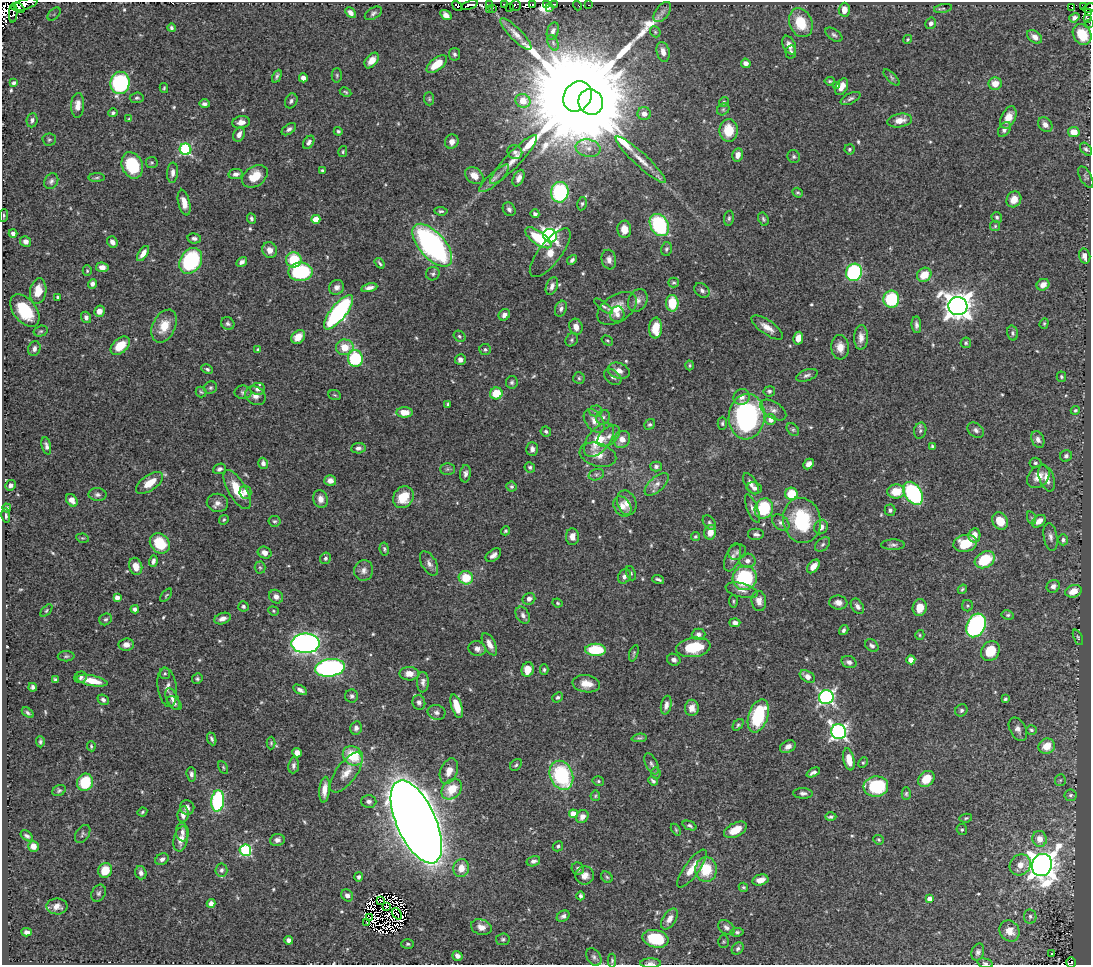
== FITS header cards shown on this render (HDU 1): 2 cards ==
NAXIS1  =                 1089
NAXIS2  =                  963

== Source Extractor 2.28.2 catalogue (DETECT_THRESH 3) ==
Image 1089 x 963 px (HDU 1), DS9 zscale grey, 1 PNG px = 1 image px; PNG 1093 x 967 px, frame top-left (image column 1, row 963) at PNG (2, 2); each listed source drawn as its Kron ellipse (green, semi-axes under 4 px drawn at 4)
Background 0.53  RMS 0.014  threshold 0.043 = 3 sigma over >= 5 px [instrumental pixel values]
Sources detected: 605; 19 with non-positive FLUX_AUTO (blend fragments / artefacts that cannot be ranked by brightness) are neither listed nor drawn; of the other 586, the 500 brightest by FLUX_AUTO listed and drawn (86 fainter detections omitted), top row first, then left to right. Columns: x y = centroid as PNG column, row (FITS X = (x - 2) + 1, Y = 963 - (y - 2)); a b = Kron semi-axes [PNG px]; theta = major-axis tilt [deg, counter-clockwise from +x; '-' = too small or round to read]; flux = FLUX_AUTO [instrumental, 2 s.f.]
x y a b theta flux
24 4 14 5 16 46
490 4 3 2 - 15
505 4 2 2 - 3.5
533 4 3 2 - 5.2
546 4 3 3 - 16
554 4 2 2 - 13
470 5 9 3 18 48
515 5 5 5 - 6.5
589 5 3 2 - 5.9
457 6 5 3 - 71
578 6 5 2 - 2.7
1084 6 2 2 - 6
549 7 3 2 - 26
19 8 6 3 -37 71
493 8 2 2 - 2.5
509 8 3 2 - 15
943 8 9 4 10 2.1
1072 8 3 2 - 2.4
1089 8 6 2 27 7.1
489 10 2 2 - 4.4
844 10 7 5 88 8.8
662 12 11 6 53 3.6
13 13 10 4 87 17
351 13 6 4 -47 3.8
373 13 9 5 31 2.6
1088 13 4 2 - 7.6
54 14 8 5 45 2.5
446 15 6 4 -33 5.1
1074 18 5 4 - 3.1
1087 18 4 3 - 12
801 23 15 11 -68 27
931 23 6 5 - 3.9
1089 23 2 2 - 1.4
171 28 4 4 - 2
553 31 9 5 70 3.1
655 32 6 5 - 1.5
516 34 21 6 -45 7.2
834 35 9 5 -36 2.6
1082 35 11 8 -58 27
1035 37 8 5 -36 5.4
908 39 4 4 - 1.3
553 43 8 5 -66 2.4
789 45 10 6 -65 6.8
663 52 10 6 -76 6.8
791 52 6 5 - 2.2
455 54 6 5 - 2.3
372 61 9 5 51 8.5
746 63 5 4 - 4.6
437 64 12 6 37 19
337 75 7 5 -88 1.5
277 76 7 3 63 2
892 77 10 4 -46 2.1
303 78 4 4 - 4.9
830 81 5 3 - 1.5
14 83 4 3 - 2.1
120 83 11 9 83 130
995 84 6 6 - 11
837 85 4 4 - 1.5
842 87 9 5 62 8.5
164 88 5 3 - 1.3
346 92 6 3 -27 1.3
578 96 16 13 55 52000
137 98 7 5 4 1.9
850 98 11 5 27 2.6
429 99 6 5 - 1.6
291 101 8 6 63 3
523 101 7 7 - 16
591 102 13 12 - 5400
724 102 5 4 - 1.7
204 104 5 3 - 2.6
78 105 12 6 87 8.1
723 109 7 5 44 1.9
113 113 5 4 - 2
644 114 6 6 - 5.5
1008 117 12 7 65 10
129 119 4 4 - 1.3
32 120 7 5 83 2.8
900 121 12 7 10 8.8
241 122 9 6 9 6.6
1045 125 8 6 -48 5.2
289 129 8 5 36 2.8
1004 129 8 5 55 3.4
729 130 11 9 89 22
338 131 4 4 - 1.5
1074 132 6 5 - 12
239 134 7 5 66 5.6
49 140 7 6 - 1.8
309 142 7 5 56 3
452 142 7 6 - 6
588 148 12 8 -10 7.9
185 149 6 5 - 110
849 149 5 5 - 1.6
1086 149 7 5 -48 2.2
343 151 5 4 - 1.3
515 152 7 7 - 2.9
738 155 7 5 78 7.2
794 157 7 6 - 2
514 160 33 7 46 14
641 160 33 6 -42 15
152 162 6 5 - 1.5
132 165 13 10 -67 49
322 170 3 3 - 1.6
173 173 10 5 87 4.7
236 174 7 5 9 4.1
255 176 14 9 35 18
474 176 10 7 -37 8
1086 177 12 5 -61 2
97 178 8 4 1 1.8
494 178 19 6 42 6.1
519 178 9 5 64 4.9
51 181 8 6 59 3
560 192 10 9 - 99
798 193 5 4 - 1.5
1014 199 8 7 - 10
184 203 13 6 -76 8.4
582 204 6 4 78 1.8
509 209 7 6 - 2.9
441 211 6 4 -5 1.7
535 214 4 4 - 2.7
4 215 6 4 87 1.7
997 217 5 5 - 2.2
251 218 5 4 - 2
729 218 7 5 81 1.9
316 219 4 4 - 17
763 219 7 4 -63 1.7
659 225 12 9 -60 100
995 226 5 5 - 1.6
624 229 8 7 - 9.4
13 233 4 4 - 4.4
550 236 7 6 - 290
194 238 7 5 -9 2.7
538 238 15 6 -35 43
26 242 5 5 - 4.9
112 242 6 5 - 4.6
432 245 26 13 -48 270
666 249 7 5 77 2
270 250 8 7 - 7.1
143 253 9 4 56 6.2
550 253 29 11 52 15
1085 256 7 5 -75 6.5
294 260 8 7 - 33
572 260 5 4 - 2.5
609 260 10 7 -79 5.1
191 261 14 10 58 100
242 262 6 4 32 3.8
380 263 6 3 -53 1.8
102 267 6 5 - 6.3
87 271 5 4 - 1.4
300 272 12 9 0 77
854 272 9 8 - 110
433 274 7 6 - 2.4
924 275 8 6 39 18
674 282 5 5 - 1.4
92 284 5 4 - 3.9
1043 285 6 5 - 7
552 286 9 5 69 4.4
337 287 8 7 - 4.1
369 288 8 4 12 4.5
702 290 8 6 -39 3.2
38 291 13 8 81 15
58 297 3 3 - 1.5
891 299 8 8 - 56
638 300 12 9 61 5.7
672 303 8 6 -89 27
604 306 11 4 -37 2.2
958 306 9 9 - 1300
617 308 22 13 33 18
561 309 8 5 69 3.2
25 310 18 11 -52 40
99 311 6 5 - 6.3
339 312 21 7 51 170
617 314 8 7 - 4.1
504 315 6 5 - 4.2
86 317 6 5 - 3.2
1044 323 5 4 - 1.4
228 324 7 6 - 2.5
916 325 8 4 -85 3.2
164 326 17 11 64 20
576 327 8 6 -71 6.6
767 327 19 7 -35 8.5
656 328 10 6 87 20
41 331 7 5 15 1.8
1012 333 7 5 -76 2
459 336 6 5 - 1.8
298 337 8 6 44 13
861 337 12 7 89 6.9
798 338 6 4 78 9.9
572 340 7 5 51 2
607 340 6 4 -33 1.4
966 343 5 5 - 1.7
120 346 11 7 41 20
345 347 9 7 3 16
840 347 12 9 -86 8.9
34 349 7 6 - 4
485 349 6 5 - 1.8
258 350 4 4 - 2.2
355 359 8 7 - 65
460 360 5 5 - 4
690 365 5 3 - 1.3
207 369 6 4 -28 1.8
619 371 11 8 -18 6.3
807 375 11 5 19 3.1
613 377 10 6 -41 3.4
1061 377 5 5 - 1.7
579 378 5 5 - 1.7
512 382 6 5 - 2.2
210 388 7 6 - 2
258 389 7 6 - 4.1
769 391 6 5 - 2.1
201 392 5 5 - 1.5
243 392 8 7 - 2.8
496 393 6 6 - 24
335 395 6 4 -21 1.4
255 396 11 8 -33 5.5
742 397 8 7 - 5.5
448 404 4 3 - 1.5
773 410 15 8 -32 5.6
1075 410 4 4 - 1.4
596 411 6 5 - 2.2
404 412 8 5 -3 12
603 417 7 6 - 3.1
747 417 23 18 85 170
771 420 5 5 - 7.4
594 421 13 8 -54 8.6
722 423 6 4 88 1.7
650 424 6 5 - 1.8
793 429 7 5 -48 2
976 430 9 6 -39 3.2
546 431 5 5 - 2.2
920 431 8 6 74 2.4
609 436 13 8 40 7.1
622 439 9 7 54 9.6
599 440 19 11 51 30
1038 440 9 6 -67 4.2
46 446 9 4 -76 3.2
932 446 4 3 - 1.5
358 448 7 5 5 3.2
532 449 7 5 -89 4.2
598 455 19 11 -16 12
1066 456 6 5 - 2.6
263 463 5 5 - 3.5
1035 463 6 5 - 1.9
809 464 6 4 47 4.6
656 466 5 5 - 2.8
530 467 5 5 - 1.9
219 469 6 5 - 2.9
447 469 7 6 - 2.1
465 474 8 5 83 3.5
596 475 8 5 16 2.6
1038 477 13 9 47 11
1047 478 14 7 -70 9.9
330 481 6 5 - 4.6
149 483 16 7 34 16
657 484 15 7 42 6
751 484 12 6 -59 4.9
10 485 5 5 - 4.6
512 487 5 5 - 1.9
754 488 8 5 -10 3.1
237 490 22 9 -59 25
896 491 9 7 4 19
245 492 6 6 - 5.7
913 493 12 8 -56 110
791 494 6 6 - 26
98 495 9 6 -2 3
403 497 11 9 52 21
320 499 9 7 -77 6.9
72 500 7 5 -55 6.4
217 503 11 9 -9 5.6
627 503 13 9 -69 8
622 506 11 8 -57 7.7
7 508 4 3 - 1.5
764 508 10 9 - 55
752 509 15 5 -69 4.7
890 510 5 5 - 2.5
6 516 7 3 -82 2.2
1032 518 7 4 -70 1.4
224 520 5 4 - 1.4
802 520 23 19 -78 67
274 521 6 5 - 1.8
1000 521 9 7 -61 18
1039 521 8 5 38 7.6
709 523 8 5 -52 2.2
781 523 10 6 -42 3.7
821 527 7 6 - 5.8
506 531 4 4 - 1.5
710 532 7 6 - 10
756 534 8 6 0 3.1
974 535 7 6 - 9
572 537 8 6 -88 6.9
695 537 5 4 - 1.5
1051 537 14 7 -80 4.3
82 538 6 4 -10 1.3
1063 540 6 5 - 2.9
160 543 11 9 -49 30
965 543 12 8 13 29
822 544 9 6 40 2.2
893 545 12 5 1 3
384 549 7 4 -80 1.7
737 552 9 7 26 2.9
265 553 7 5 -24 5.7
493 555 9 5 37 4.3
733 557 15 7 69 5.2
325 558 6 5 - 2.5
985 560 11 7 29 41
153 561 6 4 73 3.2
747 561 8 7 - 5.1
429 563 13 7 -60 5
136 566 8 6 -75 11
813 566 8 5 50 6.8
260 568 6 5 - 1.7
364 570 10 9 - 5.7
631 573 7 4 -69 1.8
624 576 7 6 - 3.9
466 578 7 6 - 27
745 578 12 12 - 82
658 579 6 3 -20 2
1053 586 7 6 - 4
962 589 5 3 - 1.4
742 590 16 7 -13 5.9
1073 591 8 6 18 12
166 595 8 4 52 1.3
276 597 7 6 - 4.5
117 598 4 4 - 5.3
529 599 6 6 - 4.3
733 601 6 4 -86 1.3
759 601 10 7 -83 6.3
558 603 5 3 - 1.4
838 603 9 7 -8 6.1
243 606 5 5 - 2.2
857 606 8 5 -55 3.4
968 606 5 5 - 1.8
920 608 8 7 - 13
135 609 4 4 - 3.2
46 611 7 4 46 1.3
273 611 5 4 - 1.4
523 615 9 6 -59 3.7
1008 615 6 5 - 1.8
106 619 6 5 - 2.1
223 619 8 5 19 5.2
735 623 5 4 - 4.1
976 625 12 9 63 150
844 630 5 4 - 2.3
698 634 7 5 0 3.6
920 635 5 4 - 1.3
1078 637 8 4 -66 1.5
306 643 14 10 0 400
489 644 12 6 -62 7.7
126 645 7 6 - 5.2
872 646 7 5 -40 2.9
693 647 17 9 8 35
477 649 8 7 - 4.7
595 650 10 6 -1 44
990 651 10 9 - 24
634 653 8 4 73 1.6
66 656 8 5 1 1.8
674 660 7 5 -24 3.6
911 660 4 4 - 16
849 662 8 6 -21 4
330 668 15 8 9 240
528 669 7 6 - 13
544 670 5 4 - 1.6
165 674 6 5 - 1.5
409 674 9 7 -1 7.8
81 677 6 5 - 2.5
807 677 8 5 -33 6.3
197 679 5 5 - 1.8
55 680 4 3 - 1.8
92 681 15 5 -11 16
423 682 10 6 -89 4.1
586 684 14 8 -8 12
33 687 4 4 - 2.7
167 687 20 9 -82 7.4
300 690 7 4 -30 3.7
352 696 6 6 - 2.6
558 697 6 4 41 2.2
826 697 7 7 - 260
172 699 12 5 -66 4.3
1005 699 4 3 - 1.8
103 700 6 5 - 2.5
419 702 7 6 - 3.2
174 703 8 5 -39 2.9
666 705 9 5 78 5
457 706 12 5 -72 14
692 708 8 7 - 7.3
961 710 6 5 - 2.3
436 712 9 7 -13 3.9
28 713 7 4 -34 2.1
758 716 17 9 71 70
738 725 7 4 50 1.7
356 728 7 5 78 3.4
1018 729 12 8 -63 5.3
1031 730 5 4 - 1.7
838 732 8 7 - 320
639 738 8 4 5 1.7
212 739 7 4 -67 2.3
40 742 5 4 - 1.9
271 743 6 4 89 1.3
91 746 5 3 - 1.4
1047 746 8 7 - 15
788 747 8 6 28 5.5
297 753 5 4 - 6.8
353 756 11 9 -39 32
849 759 11 5 -78 15
863 763 5 4 - 1.5
651 764 11 6 -63 3
294 765 8 5 82 3
516 765 7 5 44 1.8
223 767 7 4 -64 1.3
449 771 13 8 68 8.9
346 773 24 10 53 13
656 773 5 5 - 1.3
813 773 7 4 26 3.3
191 774 7 5 -83 3
561 775 15 11 -68 86
926 779 9 7 45 20
1060 780 6 5 - 1.5
598 781 6 4 -15 1.5
653 781 5 3 - 2.1
85 782 9 8 - 37
876 786 12 10 5 65
452 789 11 8 45 22
324 790 13 5 85 9.1
59 791 7 5 28 1.9
803 793 10 5 -3 3.3
906 794 6 4 -89 1.6
1070 795 6 6 - 2.1
595 796 5 5 - 1.3
218 801 11 6 84 120
369 801 7 6 - 3.2
187 807 7 7 - 4.2
142 812 5 3 - 1.3
183 814 8 5 82 6.7
573 814 4 4 - 17
582 817 7 6 - 6.3
831 817 6 3 0 1.9
966 818 6 4 11 1.5
416 822 45 19 -66 4600
690 825 7 4 -23 2.2
676 830 6 4 -55 1.3
735 830 12 7 27 15
962 830 6 5 - 1.6
182 832 9 6 -85 4.2
83 834 10 6 56 2.4
27 836 7 4 -36 2.3
181 839 13 7 78 9.9
1040 839 8 7 - 9.9
277 840 7 6 - 3.7
878 840 5 4 - 1.3
33 846 5 5 - 7.7
558 846 5 5 - 2
245 850 6 6 - 110
162 859 7 5 28 3.3
533 861 7 5 15 3.8
1020 865 11 9 45 10
1042 865 11 10 - 1400
461 868 9 8 - 11
692 868 23 7 54 13
578 869 6 6 - 2.6
105 870 7 6 - 21
221 870 6 6 - 2.6
706 870 12 11 - 28
141 873 7 5 -71 3.8
585 875 9 9 - 6.6
359 877 5 4 - 2.4
607 877 6 5 - 1.7
760 880 8 5 13 8.8
743 887 5 4 - 1.4
99 893 9 6 59 2.6
347 895 6 5 - 4.1
581 896 4 3 - 2.4
929 899 4 4 - 9.7
381 901 3 2 - 2.7
211 903 4 4 - 4.9
57 906 10 8 -1 6.4
386 906 3 2 - 1.3
397 914 6 2 -54 1.4
563 916 7 5 32 3.3
1030 916 7 6 - 2.8
370 918 2 2 - 1.7
669 919 12 6 57 6.6
366 923 4 2 - 1.9
481 927 10 7 -18 6.7
726 927 9 6 -35 3.8
1010 931 11 9 -57 12
27 932 5 4 - 3.5
737 932 6 4 6 1.8
503 939 7 6 - 2
656 939 13 8 -12 45
289 940 4 4 - 3.8
723 942 6 5 - 1.3
408 944 6 5 - 1.8
738 948 7 5 44 2.3
978 952 9 6 71 2.9
1051 954 3 2 - 2.2
457 956 5 4 - 4.7
594 957 9 6 -57 2.9
612 960 7 4 89 1.6
1071 962 5 4 - 27
650 963 10 4 0 3.1
985 963 8 4 -14 1.6
At the frame edge (FLAGS 8, measured only in part): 8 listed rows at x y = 24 4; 1089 8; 1088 13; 1087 18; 1089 23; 1071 962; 650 963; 985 963
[86 fainter detections neither listed nor drawn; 19 non-positive-flux detections neither listed nor drawn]